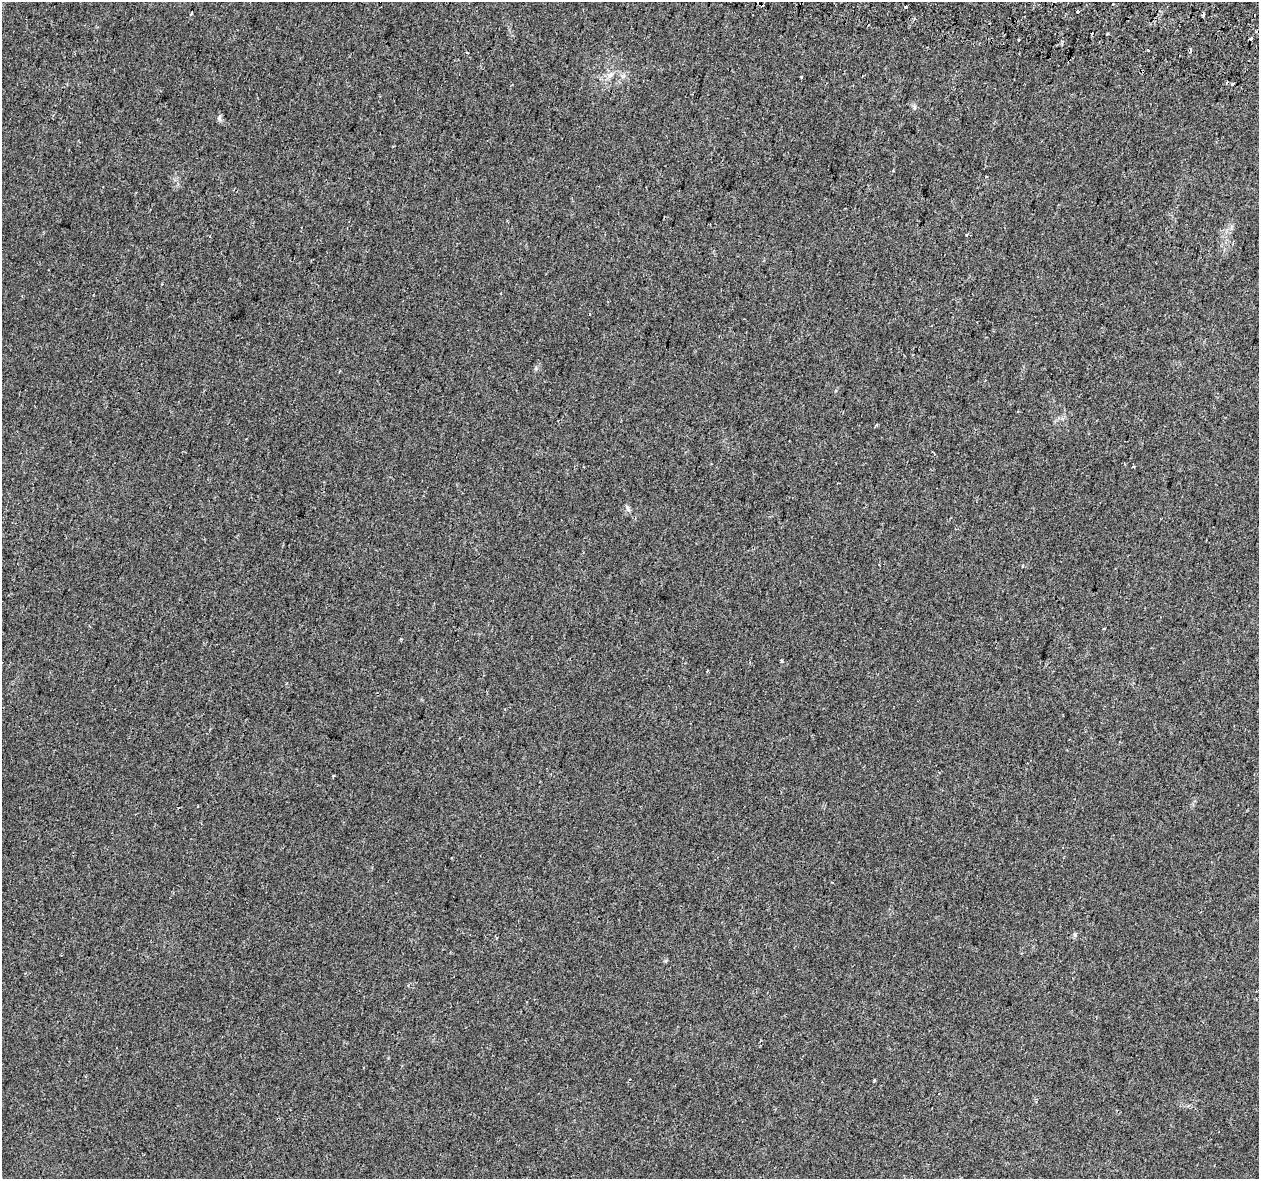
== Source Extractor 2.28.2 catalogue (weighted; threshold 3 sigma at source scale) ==
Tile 10 of 4 x 4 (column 2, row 3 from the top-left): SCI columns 1316-2572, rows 1520-2696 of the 5135 x 5332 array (HDU 1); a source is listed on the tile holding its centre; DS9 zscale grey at full resolution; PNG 1261 x 1181 px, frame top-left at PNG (2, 2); no overlay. Shown black and unused: <1% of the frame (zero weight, under 2 of 3 exposures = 4% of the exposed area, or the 3 px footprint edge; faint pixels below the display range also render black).
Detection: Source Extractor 2.28.2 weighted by HDU 2 'WHT'; one run over the whole footprint, this tile lists its part. Background 0.0306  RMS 0.0051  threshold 0.0229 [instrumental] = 3 sigma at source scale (4.5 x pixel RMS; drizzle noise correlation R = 1.50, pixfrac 1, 0.0396/0.0396 arcsec/px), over >= 5 px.
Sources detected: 18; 4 cosmic-ray / hot-pixel residue — not listed; the other 14 listed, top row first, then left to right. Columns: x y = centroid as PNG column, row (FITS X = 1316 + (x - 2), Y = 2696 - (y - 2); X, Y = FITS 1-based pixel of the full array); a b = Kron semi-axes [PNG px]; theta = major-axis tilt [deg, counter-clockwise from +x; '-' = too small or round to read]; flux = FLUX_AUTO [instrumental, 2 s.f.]
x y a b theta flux
905 7 3 3 - 2.2
1077 12 3 3 - 1.8
914 19 4 3 - 0.67
1107 34 3 2 - 0.82
1251 39 3 3 - 2.8
1148 50 3 3 - 1.8
467 52 3 3 - 0.64
610 75 10 7 52 2.5
801 77 3 2 - 0.67
914 107 8 4 83 0.88
219 118 8 5 84 1.2
210 237 3 3 - 0.55
1133 467 4 2 - 0.5
627 508 10 4 -68 1.1
Unlisted compact peaks at least as high as the median listed source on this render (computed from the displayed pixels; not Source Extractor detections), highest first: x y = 665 961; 536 368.